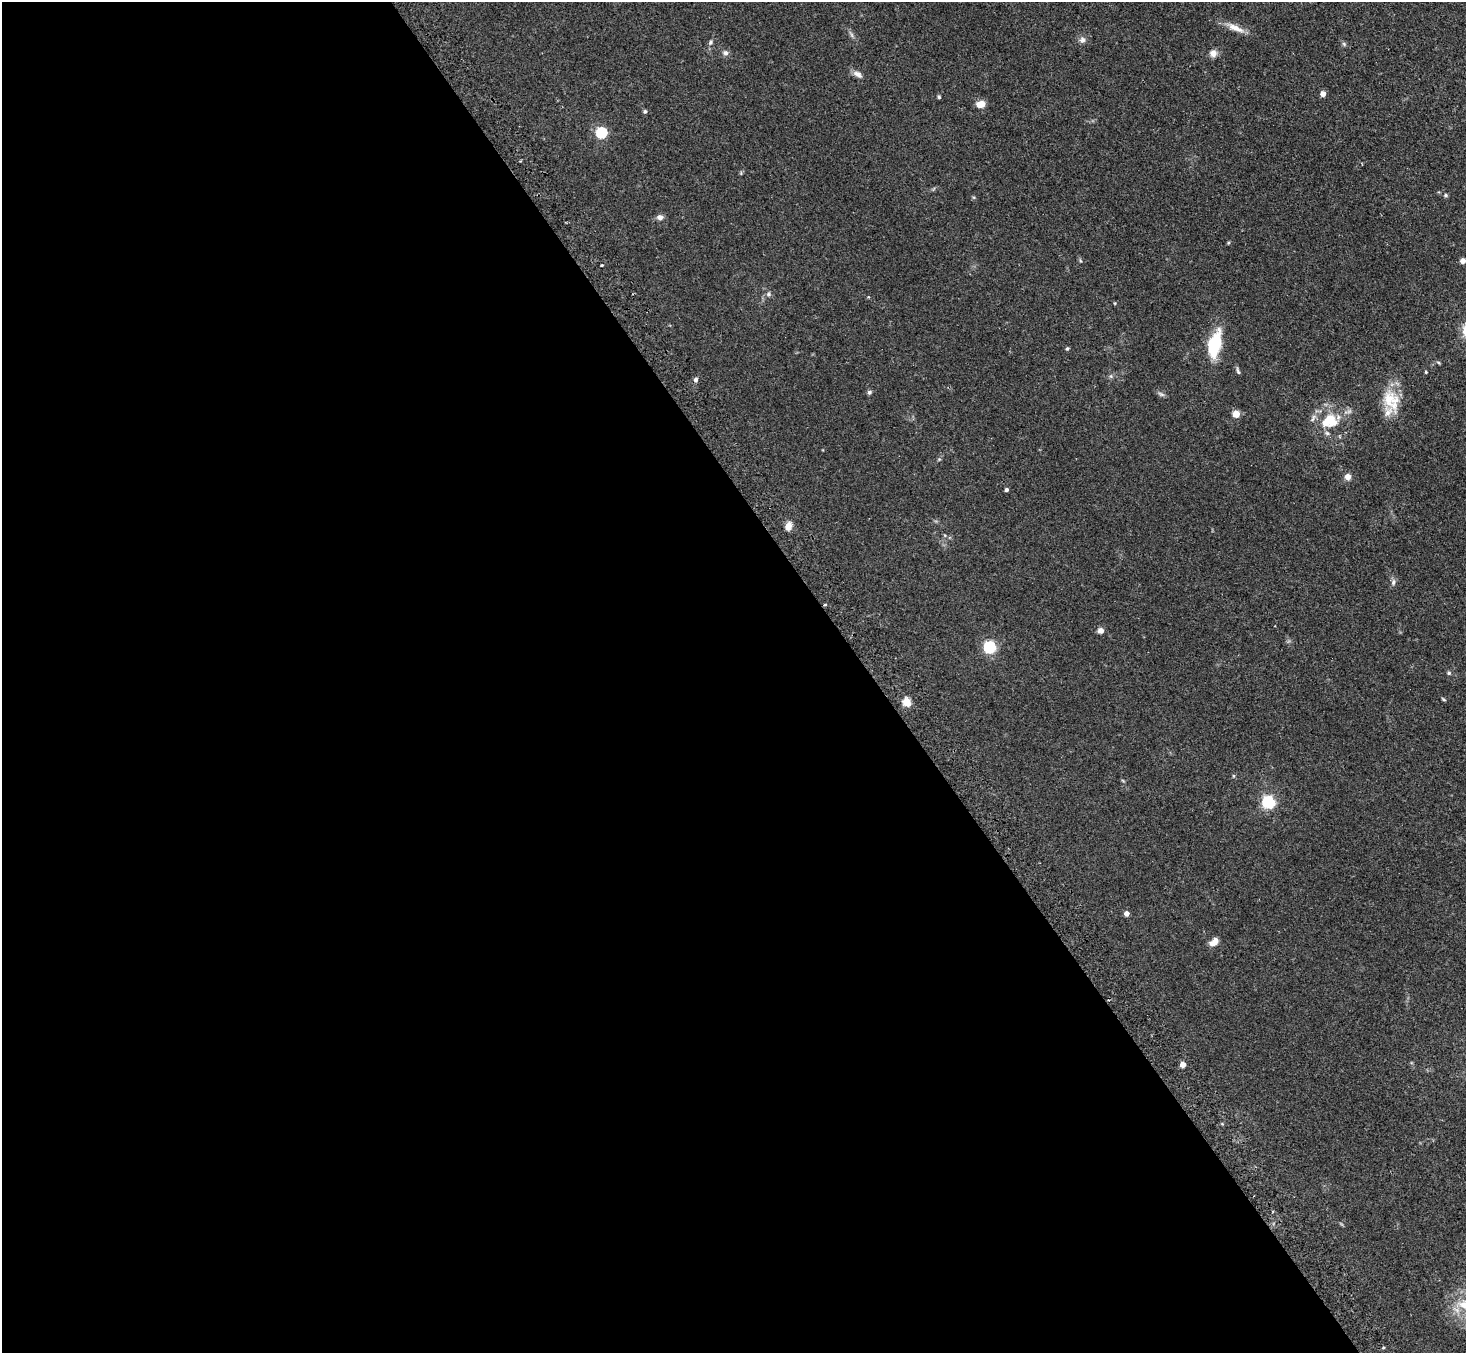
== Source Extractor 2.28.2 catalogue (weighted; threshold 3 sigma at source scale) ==
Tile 9 of 4 x 4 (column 1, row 3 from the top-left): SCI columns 32-1495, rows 1663-3013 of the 5918 x 5887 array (HDU 1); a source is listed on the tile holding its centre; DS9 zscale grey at full resolution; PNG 1468 x 1355 px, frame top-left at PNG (2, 2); no overlay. Shown black and unused: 60% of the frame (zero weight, under 2 of 3 exposures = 3% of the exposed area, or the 3 px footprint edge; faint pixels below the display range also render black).
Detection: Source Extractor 2.28.2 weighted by HDU 2 'WHT'; one run over the whole footprint, this tile lists its part. Background 0.0937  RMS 0.0062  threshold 0.0281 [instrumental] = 3 sigma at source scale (4.5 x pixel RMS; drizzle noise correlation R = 1.50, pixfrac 1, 0.05/0.05 arcsec/px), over >= 5 px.
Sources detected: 52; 2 inside a brighter listed object's ellipse — not listed separately; the other 50 listed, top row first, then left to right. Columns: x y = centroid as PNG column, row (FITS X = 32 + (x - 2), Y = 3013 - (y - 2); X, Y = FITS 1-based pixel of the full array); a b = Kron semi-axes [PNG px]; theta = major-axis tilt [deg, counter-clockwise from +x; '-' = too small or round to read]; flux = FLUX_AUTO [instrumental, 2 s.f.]
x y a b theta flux
1235 28 26 8 -24 6.5
852 35 7 4 -71 1.2
1082 40 8 8 - 2.3
710 42 8 5 55 1.2
1344 44 7 4 -46 1
725 53 8 7 - 2.1
1213 53 9 9 - 3.4
858 74 13 7 -31 3
1323 94 4 4 - 4.8
939 97 4 4 - 0.84
980 104 9 7 8 6.3
645 111 5 5 - 1.1
601 133 5 5 - 56
1446 195 5 5 - 0.98
660 217 8 6 10 2.5
1228 243 5 3 - 0.55
1080 260 6 3 -72 0.72
1463 261 6 5 - 2.6
602 265 3 3 - 1.8
769 294 6 6 - 1.2
1115 303 5 3 - 0.49
1214 344 30 13 77 26
1067 349 5 4 - 0.8
1238 371 10 4 -72 1.2
1426 372 4 3 - 0.55
1111 376 7 4 90 1
696 380 6 5 - 1.7
869 392 6 6 - 1.2
1161 394 10 5 -23 1.5
1391 400 31 21 -72 18
1348 411 11 5 15 2
1236 414 5 5 - 14
1313 418 14 5 60 2.4
1330 420 18 15 -53 16
1348 477 5 5 - 5.7
1006 490 4 4 - 1.4
788 526 10 8 75 4
944 535 5 3 - 0.64
1393 582 10 6 76 1.8
825 605 3 3 - 1.2
1100 630 7 7 - 2.6
990 647 6 5 - 83
1449 673 6 5 - 0.98
1444 699 6 3 -28 0.75
907 702 5 5 - 24
1233 776 6 3 72 0.62
1268 802 6 5 - 99
1126 914 4 4 - 3.6
1214 942 11 7 38 4.8
1183 1065 4 4 - 6.8
Overlapping masked pixels (flux is a lower limit): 1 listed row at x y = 825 605